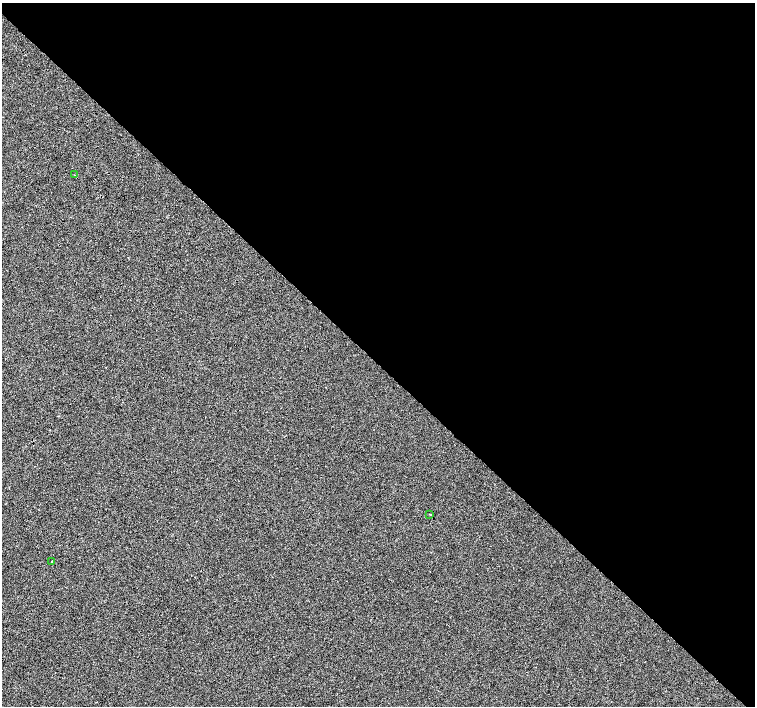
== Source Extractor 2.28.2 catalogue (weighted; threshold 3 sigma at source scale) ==
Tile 3 of 4 x 4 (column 3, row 1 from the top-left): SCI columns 3016-4520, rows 4452-5859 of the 6027 x 6019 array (HDU 1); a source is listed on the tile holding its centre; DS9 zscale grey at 2 x 2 block average (1 PNG px = mean of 2 x 2 image px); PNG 757 x 708 px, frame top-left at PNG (2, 3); each listed source drawn as its Kron ellipse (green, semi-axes under 4 px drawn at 4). Shown black and unused: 52% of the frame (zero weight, under 3 of 4 exposures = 2% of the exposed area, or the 3 px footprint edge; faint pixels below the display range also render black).
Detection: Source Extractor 2.28.2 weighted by HDU 2 'WHT'; one run over the whole footprint, this tile lists its part. Background -0.0011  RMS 0.0063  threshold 0.0285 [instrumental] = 3 sigma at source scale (4.5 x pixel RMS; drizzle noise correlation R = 1.50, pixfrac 1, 0.0396/0.0396 arcsec/px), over >= 5 px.
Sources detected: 3; all 3 listed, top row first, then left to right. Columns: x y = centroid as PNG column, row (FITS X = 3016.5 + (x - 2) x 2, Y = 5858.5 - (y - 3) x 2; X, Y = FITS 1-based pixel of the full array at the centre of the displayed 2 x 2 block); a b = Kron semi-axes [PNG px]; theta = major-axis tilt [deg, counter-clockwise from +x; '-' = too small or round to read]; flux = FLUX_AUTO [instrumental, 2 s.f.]
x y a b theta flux
74 175 2 2 - 0.75
430 514 2 2 - 1.8
51 561 2 2 - 2.5